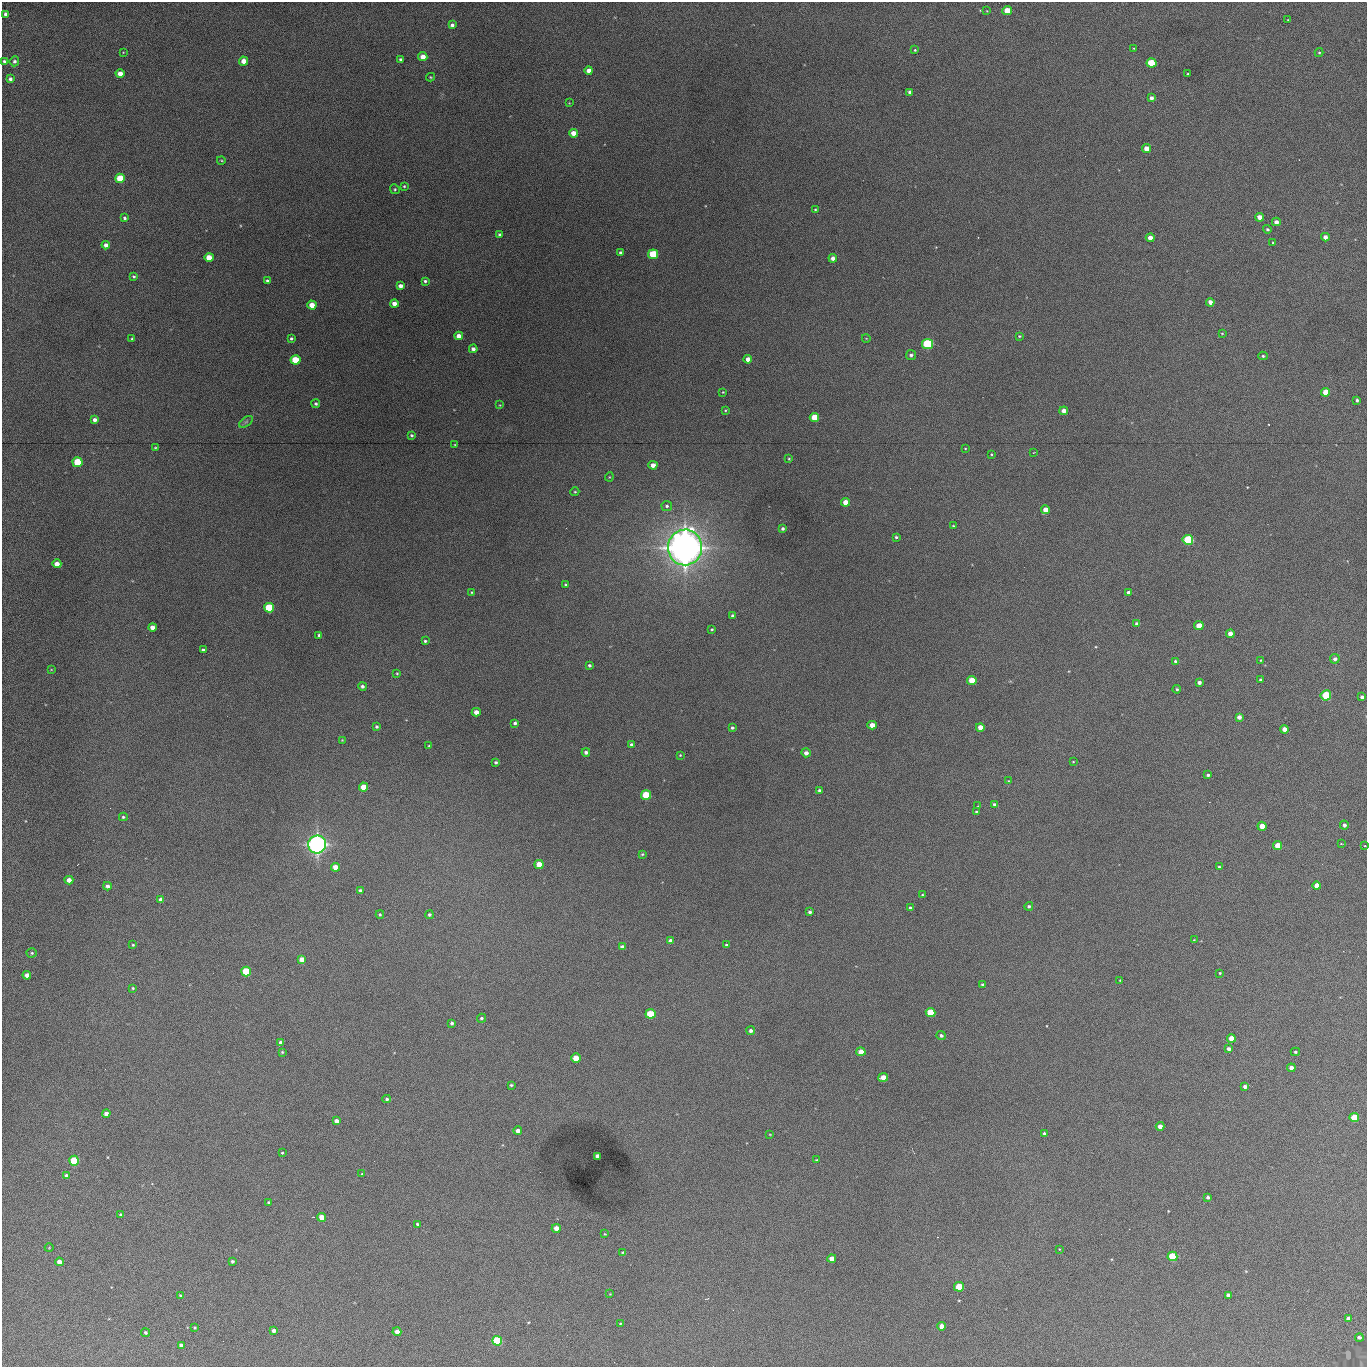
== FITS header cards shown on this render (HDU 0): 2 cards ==
NAXIS1  =                 1365 /fastest changing axis
NAXIS2  =                 1365 /next to fastest changing axis

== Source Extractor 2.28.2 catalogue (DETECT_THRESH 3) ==
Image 1365 x 1365 px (HDU 0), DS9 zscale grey, 1 PNG px = 1 image px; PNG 1369 x 1369 px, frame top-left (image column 1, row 1365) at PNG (2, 2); each listed source drawn as its Kron ellipse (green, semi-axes under 4 px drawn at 4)
Background 662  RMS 96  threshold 288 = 3 sigma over >= 5 px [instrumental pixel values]
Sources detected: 236; all 236 listed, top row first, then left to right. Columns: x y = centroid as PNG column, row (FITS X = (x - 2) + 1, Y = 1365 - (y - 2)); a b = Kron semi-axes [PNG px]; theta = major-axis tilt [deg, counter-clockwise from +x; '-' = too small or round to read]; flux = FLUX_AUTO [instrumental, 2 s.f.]
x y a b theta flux
987 11 4 2 - 4.1e+03
1007 11 5 4 - 1.9e+05
6 14 4 4 - 2.9e+04
1288 20 3 2 - 4.2e+03
452 25 4 4 - 2.1e+04
1134 48 4 2 - 4.5e+03
915 50 3 3 - 6.8e+03
123 52 4 2 - 3.9e+03
1319 53 4 4 - 8.4e+03
423 57 4 4 - 6.2e+04
400 59 3 3 - 1.1e+04
4 61 4 3 - 1.2e+04
14 61 5 4 - 1.6e+04
244 61 4 4 - 6.4e+04
1151 63 5 4 - 3.6e+05
589 71 4 4 - 4.4e+04
120 74 4 4 - 6.8e+04
1188 74 3 2 - 6.8e+03
430 77 4 4 - 6.5e+03
10 79 4 3 - 1.7e+04
910 92 4 4 - 2.5e+04
1151 98 4 4 - 2.7e+04
569 103 3 3 - 4.2e+03
573 133 4 4 - 5.6e+04
1146 149 4 4 - 7.7e+04
221 160 4 3 - 5.9e+03
120 178 5 4 - 2.0e+05
404 186 3 3 - 7.0e+03
395 189 5 4 - 8.5e+03
815 210 4 3 - 7.2e+03
1259 217 4 4 - 5.9e+04
125 218 4 3 - 1.2e+04
1276 222 4 4 - 3.7e+04
1267 229 4 4 - 1.3e+04
500 235 3 3 - 1.6e+04
1325 237 4 4 - 3.6e+04
1150 238 4 4 - 4.4e+04
1273 243 3 3 - 6.1e+03
106 245 4 4 - 3.5e+04
620 252 3 3 - 1.3e+04
653 254 5 5 - 3.3e+05
209 257 4 4 - 9.4e+04
833 258 4 4 - 2.8e+04
134 276 4 4 - 9.6e+03
267 280 4 3 - 9.9e+03
425 281 4 3 - 1.2e+04
400 286 4 4 - 3.7e+04
1210 302 4 4 - 3.6e+04
394 304 4 4 - 4.9e+04
312 305 4 4 - 8.4e+04
1222 333 4 3 - 5.1e+03
459 336 4 4 - 5.2e+04
1019 336 4 3 - 7.1e+03
291 338 3 3 - 1.1e+04
866 338 4 3 - 4.4e+03
132 339 4 3 - 6.4e+03
928 344 5 5 - 7.0e+05
473 349 4 4 - 2.4e+04
911 355 5 5 - 1.7e+04
1263 356 5 4 - 9.5e+03
748 359 4 4 - 4.6e+04
295 360 5 4 - 2.6e+05
723 392 3 3 - 5.4e+03
1326 392 4 4 - 1.4e+05
1357 400 3 3 - 1.2e+04
316 404 4 4 - 1.2e+04
500 405 4 3 - 4.6e+03
725 410 3 3 - 6.3e+03
1064 411 4 4 - 4.0e+04
814 417 4 4 - 1.8e+05
95 420 4 3 - 2.7e+04
246 422 8 4 37 1.4e+04
412 435 4 3 - 1.0e+04
455 444 3 2 - 4.8e+03
155 448 4 3 - 6.8e+03
965 448 4 2 - 4.3e+03
1034 452 3 2 - 3.8e+03
991 454 3 3 - 5.7e+03
789 459 3 3 - 6.2e+03
78 462 5 5 - 3.4e+05
653 465 4 4 - 4.7e+04
609 477 4 4 - 5.8e+03
575 492 4 4 - 7.6e+03
845 502 4 4 - 9.3e+04
667 506 5 5 - 1.4e+04
1046 510 4 4 - 7.6e+04
953 526 3 2 - 5.8e+03
783 529 3 3 - 1.4e+04
896 537 3 3 - 9.8e+03
1188 540 5 5 - 6.1e+05
685 547 18 17 - 5.9e+06
57 564 4 4 - 4.7e+04
566 585 4 3 - 9.1e+03
472 592 4 2 - 5.4e+03
1129 592 4 3 - 2.8e+04
269 608 5 5 - 4.4e+05
732 615 3 3 - 1.4e+04
1137 624 4 3 - 2.3e+04
1199 626 5 4 - 1.3e+05
152 627 4 4 - 4.7e+04
712 629 3 2 - 7.1e+03
1230 634 4 4 - 5.6e+04
319 635 3 3 - 1.3e+04
425 641 3 3 - 9.1e+03
203 650 4 3 - 1.4e+04
1335 659 5 5 - 2.5e+04
1261 660 3 2 - 6.2e+03
1175 661 4 4 - 1.3e+04
589 665 3 3 - 1.1e+04
51 670 3 2 - 4.2e+03
397 673 3 3 - 6.5e+03
972 680 4 4 - 1.8e+05
1260 680 3 3 - 9.8e+03
1199 682 4 3 - 2.6e+04
362 686 4 4 - 1.7e+04
1177 689 4 4 - 9.5e+03
1326 695 5 5 - 3.2e+05
1362 697 4 4 - 2.2e+04
476 712 4 4 - 4.6e+04
1239 717 4 4 - 3.1e+04
515 723 4 3 - 1.4e+04
872 725 4 4 - 6.6e+04
376 727 4 3 - 1.2e+04
980 727 4 4 - 8.9e+04
732 728 3 3 - 1.2e+04
1284 729 4 4 - 6.0e+04
342 740 4 4 - 5.6e+03
631 745 4 4 - 1.6e+04
429 746 4 3 - 6.1e+03
586 752 4 4 - 2.1e+04
806 753 4 4 - 2.9e+04
680 755 4 3 - 6.6e+03
496 762 4 3 - 1.3e+04
1073 762 3 2 - 4.6e+03
1208 775 3 3 - 1.3e+04
1008 781 4 2 - 4.4e+03
363 787 4 4 - 1.2e+05
819 790 4 4 - 1.4e+04
646 795 5 5 - 3.9e+05
994 804 4 3 - 1.1e+04
978 806 3 3 - 4.4e+03
976 812 3 3 - 6.4e+03
123 817 4 3 - 9.4e+03
1344 825 4 4 - 2.2e+04
1262 826 4 4 - 8.7e+04
317 844 9 9 - 2.6e+06
1341 844 4 2 - 5.0e+03
1278 846 4 4 - 1.4e+05
1365 846 3 2 - 4.9e+03
642 854 4 3 - 7.5e+03
539 864 4 4 - 9.6e+04
335 867 4 4 - 7.3e+04
1219 867 3 3 - 8.6e+03
69 880 4 4 - 4.4e+04
107 886 4 4 - 2.4e+04
1316 886 4 4 - 7.0e+04
360 890 4 3 - 1.2e+04
922 895 3 2 - 5.4e+03
161 899 4 4 - 2.7e+04
1029 906 4 4 - 1.2e+04
910 908 3 3 - 1.2e+04
810 912 3 3 - 1.3e+04
380 914 4 3 - 7.3e+03
429 915 4 4 - 1.1e+04
1194 940 4 3 - 5.0e+03
670 941 4 3 - 2.5e+04
133 945 3 3 - 7.4e+03
726 945 3 3 - 8.6e+03
622 947 4 4 - 3.3e+04
32 953 5 4 - 1.0e+04
302 959 4 4 - 6.9e+04
246 971 5 5 - 3.5e+05
1220 973 3 3 - 6.6e+03
27 975 4 4 - 4.4e+04
1120 980 3 3 - 4.5e+03
982 984 3 3 - 8.3e+03
133 988 4 3 - 8.5e+03
931 1012 5 4 - 2.8e+05
650 1014 5 5 - 2.8e+05
481 1018 4 4 - 1.2e+04
452 1023 4 3 - 1.4e+04
751 1031 4 4 - 1.8e+04
941 1035 4 4 - 1.7e+04
1231 1038 4 4 - 9.3e+04
280 1042 3 3 - 1.7e+04
1229 1049 4 4 - 2.4e+04
282 1052 4 4 - 7.3e+03
861 1052 4 4 - 8.8e+04
1295 1052 4 4 - 9.2e+03
576 1058 5 4 - 1.3e+05
1291 1068 4 4 - 3.8e+04
883 1077 5 4 - 6.5e+04
511 1085 4 3 - 9.6e+03
1245 1087 4 4 - 2.4e+04
387 1099 4 3 - 1.2e+04
106 1114 4 4 - 3.8e+04
1354 1118 5 4 - 2.5e+05
336 1121 4 4 - 4.7e+04
1160 1126 4 4 - 4.2e+04
518 1131 4 4 - 3.5e+04
1044 1133 3 3 - 1.1e+04
770 1135 3 2 - 4.3e+03
282 1153 4 3 - 6.9e+03
598 1156 4 4 - 5.5e+04
816 1160 4 3 - 4.6e+03
74 1161 5 5 - 4.1e+05
362 1174 3 3 - 5.2e+03
67 1176 4 4 - 2.3e+04
1208 1197 4 3 - 1.4e+04
269 1203 3 3 - 1.2e+04
121 1214 4 4 - 1.2e+04
322 1217 4 4 - 9.7e+04
417 1224 3 3 - 1.0e+04
556 1228 4 4 - 5.1e+04
605 1234 3 2 - 4.3e+03
49 1248 4 3 - 4.9e+03
1059 1249 3 2 - 4.0e+03
623 1252 4 3 - 6.5e+03
1172 1256 5 4 - 3.8e+05
832 1259 4 4 - 7.4e+04
232 1261 3 3 - 1.3e+04
59 1262 4 4 - 5.2e+04
959 1287 5 4 - 2.6e+05
610 1294 3 3 - 4.1e+03
1228 1295 4 4 - 3.0e+04
181 1296 4 3 - 1.0e+04
1348 1319 4 4 - 2.9e+04
620 1323 4 2 - 5.2e+03
942 1326 4 4 - 6.4e+04
195 1327 3 3 - 6.7e+03
274 1330 4 4 - 2.7e+04
397 1332 4 4 - 5.5e+04
145 1333 4 4 - 1.3e+04
1359 1337 4 3 - 1.9e+04
497 1341 5 5 - 5.6e+05
181 1345 4 4 - 3.2e+04
At the frame edge (FLAGS 8, measured only in part): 1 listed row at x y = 1365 846

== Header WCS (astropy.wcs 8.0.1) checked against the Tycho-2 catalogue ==
Header WCS as astropy/WCSLIB reads it (applying the file's SIP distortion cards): RA---TAN-SIP/DEC--TAN-SIP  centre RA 02:17:18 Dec +13:21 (34.32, +13.35 deg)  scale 1.91 arcsec/px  FOV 43.5' x 43.5'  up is -180 deg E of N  parity flipped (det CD > 0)
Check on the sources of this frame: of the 60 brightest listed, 16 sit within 2.5 arcsec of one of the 19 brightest Tycho-2 stars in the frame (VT <= 12.67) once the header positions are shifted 0.26 arcsec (0.21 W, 0.15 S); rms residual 0.84 arcsec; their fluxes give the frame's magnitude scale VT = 25.70 - 2.5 log10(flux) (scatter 0.22 mag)
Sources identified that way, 16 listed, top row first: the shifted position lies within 2.5 arcsec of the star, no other Tycho-2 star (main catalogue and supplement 1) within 5.0 arcsec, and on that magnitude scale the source's flux lands within +1.5 / -3 mag of the star's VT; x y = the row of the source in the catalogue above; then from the Tycho-2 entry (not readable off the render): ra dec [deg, ICRS J2000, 3 dp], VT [Tycho-2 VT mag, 2 dp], TYC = Tycho-2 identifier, HIP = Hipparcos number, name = IAU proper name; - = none
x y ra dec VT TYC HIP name
1151 63 34.068 +13.016 12.11 637-923-1 - -
653 254 34.341 +13.116 11.78 637-767-1 - -
928 344 34.191 +13.165 10.78 637-980-1 - -
295 360 34.536 +13.172 12.67 637-944-1 - -
78 462 34.655 +13.226 12.20 637-883-1 - -
1188 540 34.049 +13.269 11.22 637-820-1 - -
269 608 34.551 +13.304 11.62 637-695-1 - -
1326 695 33.973 +13.352 11.91 637-1253-1 - -
646 795 34.345 +13.404 11.61 637-1245-1 - -
317 844 34.525 +13.430 7.86 637-948-1 10730 -
650 1014 34.343 +13.520 12.11 637-855-1 - -
1354 1118 33.958 +13.576 11.96 637-1126-1 - -
74 1161 34.658 +13.597 11.37 637-890-1 - -
1172 1256 34.057 +13.650 11.94 637-667-1 - -
959 1287 34.174 +13.666 12.36 637-601-1 - -
497 1341 34.427 +13.694 11.59 637-1123-1 - -